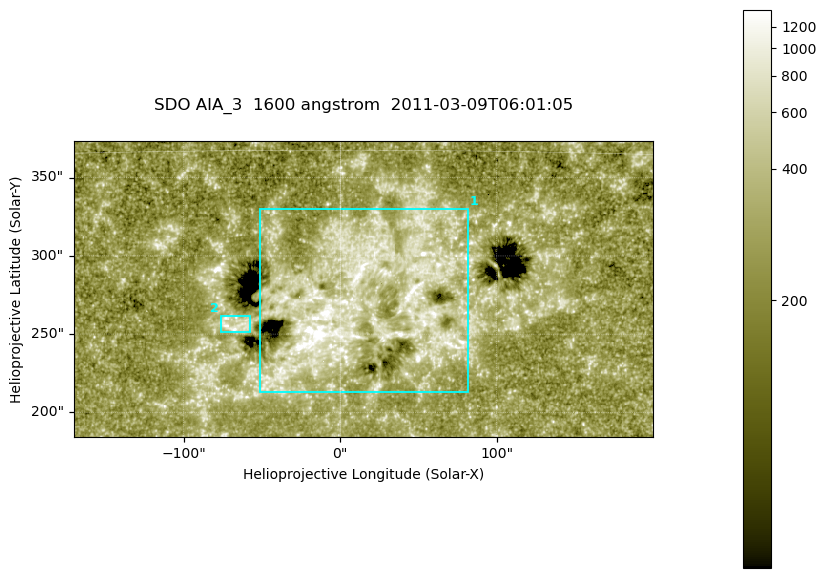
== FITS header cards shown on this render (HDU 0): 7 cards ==
TELESCOP= 'SDO     '           /
INSTRUME= 'AIA_3   '           /
WAVELNTH=                 1600 /
WAVEUNIT= 'angstrom'           /
DATE-OBS= '2011-03-09T06:01:05.120' /
CTYPE1  = 'HPLN-TAN'           /
CTYPE2  = 'HPLT-TAN'           /

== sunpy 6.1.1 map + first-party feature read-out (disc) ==
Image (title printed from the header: SDO AIA_3  1600 angstrom  2011-03-09T06:01:05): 607 x 311 px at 0.609 arcsec/px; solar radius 966 arcsec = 1586 px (partial field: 2.4% of the solar disc is inside the frame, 100% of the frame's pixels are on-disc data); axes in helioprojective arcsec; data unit not stated in the header (colour bar unlabelled)
Pointing: header CRPIX1/2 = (2052.59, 2044.23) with CRVAL1/2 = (0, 0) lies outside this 607 x 311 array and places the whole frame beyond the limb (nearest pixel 1.42 R_sun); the SolarSoft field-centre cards XCEN/YCEN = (14.7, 278.8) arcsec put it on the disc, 1792 arcsec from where CRPIX/CRVAL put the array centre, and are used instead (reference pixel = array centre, CRVAL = XCEN/YCEN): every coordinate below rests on XCEN/YCEN
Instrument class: DISC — disc imager (sunpy class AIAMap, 1600 A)
Bright regions (active regions / flare kernels): reference = the on-disc median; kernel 5 px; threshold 5 sigma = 423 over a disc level ~260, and >= 1.15x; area >= 188 px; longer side >= 4 px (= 2.4 arcsec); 2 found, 2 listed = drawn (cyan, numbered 1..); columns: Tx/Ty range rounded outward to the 2 arcsec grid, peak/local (2 s.f.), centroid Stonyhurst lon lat
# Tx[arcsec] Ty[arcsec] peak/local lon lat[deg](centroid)
1 -52..82 212..330 16 +1 +9
2 -78..-56 250..262 4.2 -4 +8